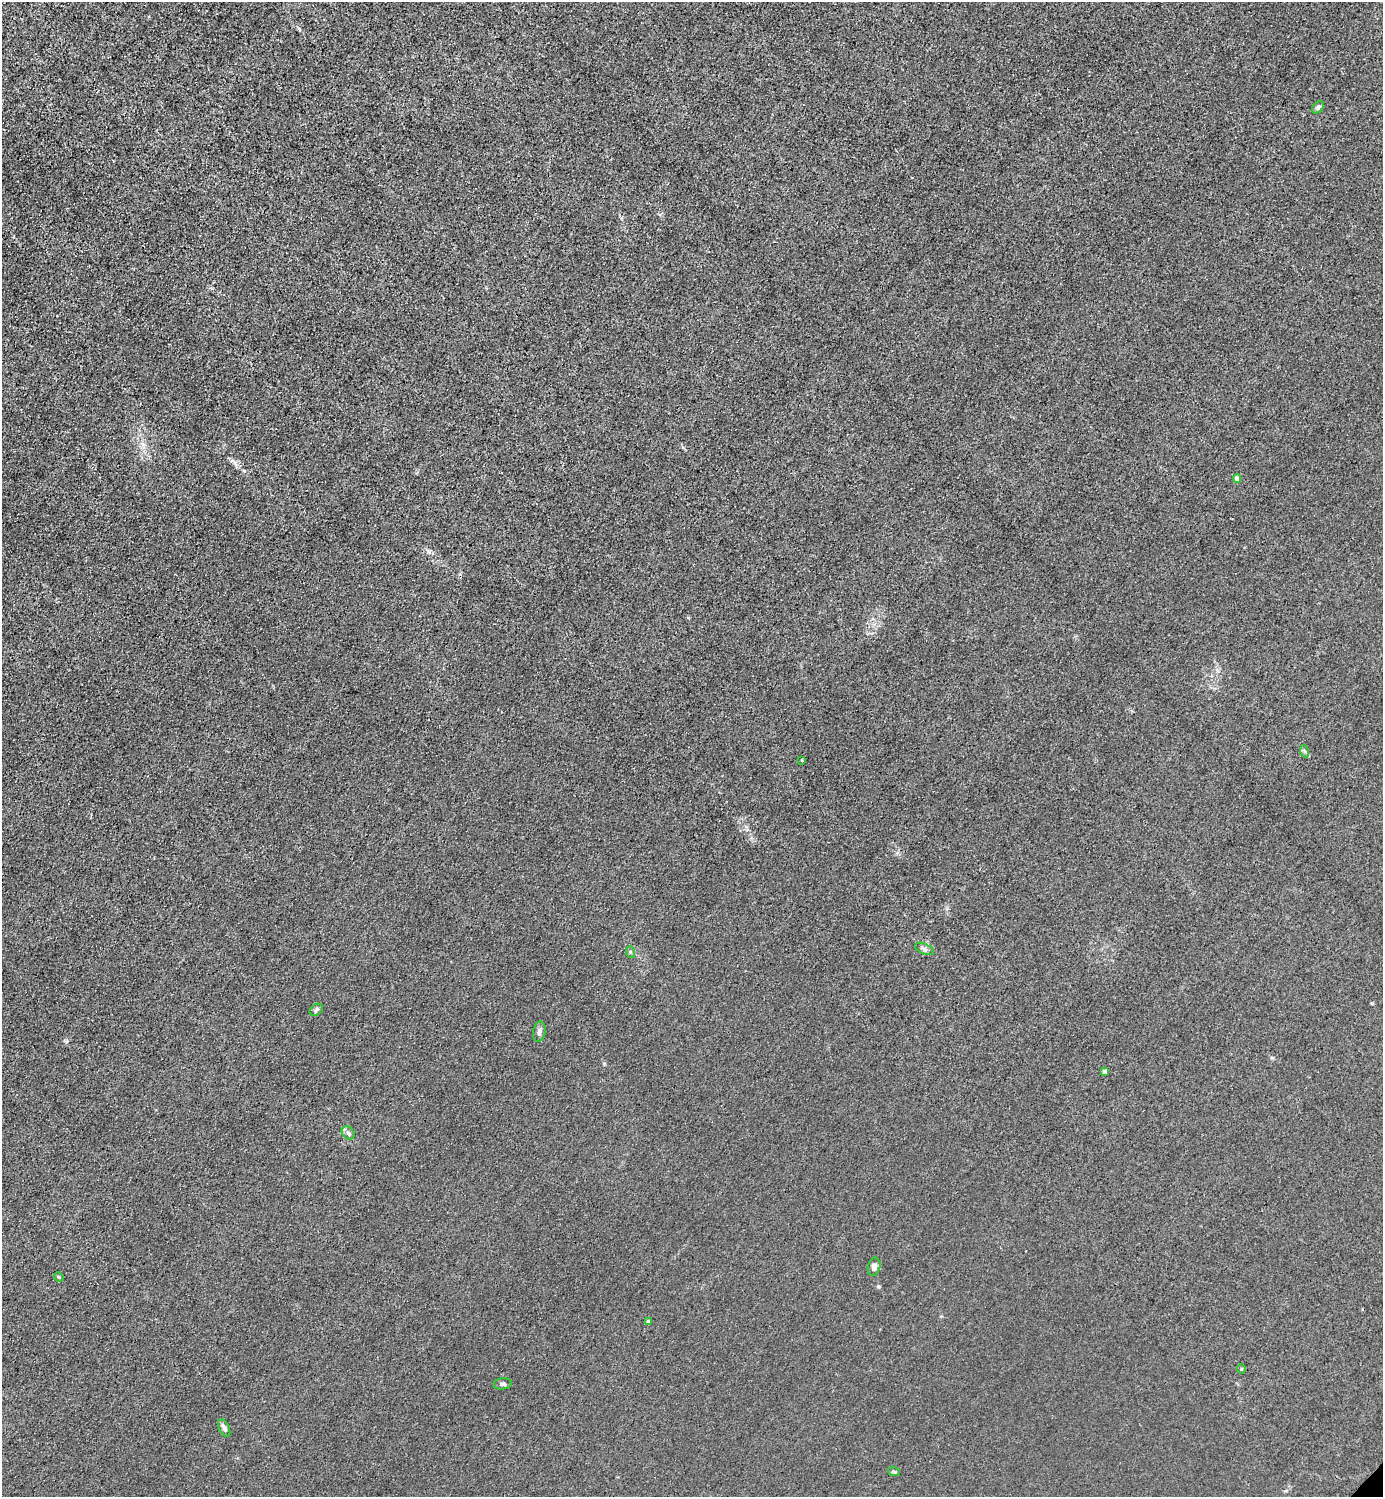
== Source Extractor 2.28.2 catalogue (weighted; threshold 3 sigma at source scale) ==
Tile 11 of 4 x 4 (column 3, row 3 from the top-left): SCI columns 3065-4445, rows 1498-2992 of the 5985 x 5985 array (HDU 1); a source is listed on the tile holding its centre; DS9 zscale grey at full resolution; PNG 1385 x 1499 px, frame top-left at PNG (2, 2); each listed source drawn as its Kron ellipse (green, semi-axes under 4 px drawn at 4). Shown black and unused: <1% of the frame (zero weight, under 3 of 4 exposures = <1% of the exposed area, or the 3 px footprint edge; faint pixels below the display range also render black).
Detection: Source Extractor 2.28.2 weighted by HDU 2 'WHT'; one run over the whole footprint, this tile lists its part. Background 0.0214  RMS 0.0062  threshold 0.028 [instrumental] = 3 sigma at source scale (4.5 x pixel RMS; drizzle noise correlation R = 1.50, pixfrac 1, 0.05/0.05 arcsec/px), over >= 5 px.
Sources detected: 18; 1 cosmic-ray / hot-pixel residue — neither listed nor drawn; the other 17 listed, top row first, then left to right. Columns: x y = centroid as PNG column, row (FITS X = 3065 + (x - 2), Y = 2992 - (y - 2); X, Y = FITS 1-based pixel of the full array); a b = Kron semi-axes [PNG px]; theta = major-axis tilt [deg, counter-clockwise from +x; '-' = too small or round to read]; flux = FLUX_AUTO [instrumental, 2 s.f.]
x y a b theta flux
1318 107 7 5 47 1.4
1237 479 4 4 - 3.2
1304 751 6 4 -70 1
802 760 3 2 - 0.66
924 949 10 5 -25 1.7
630 952 6 4 -72 0.8
316 1010 7 5 39 1.5
539 1032 10 6 79 2.1
1105 1071 4 4 - 1.9
348 1133 7 5 -47 1.6
874 1267 9 6 78 2.8
59 1277 5 4 - 0.91
648 1321 4 4 - 0.87
1241 1369 4 4 - 0.67
503 1384 9 5 7 1.6
224 1428 9 5 -64 2.7
894 1472 6 3 -19 0.74